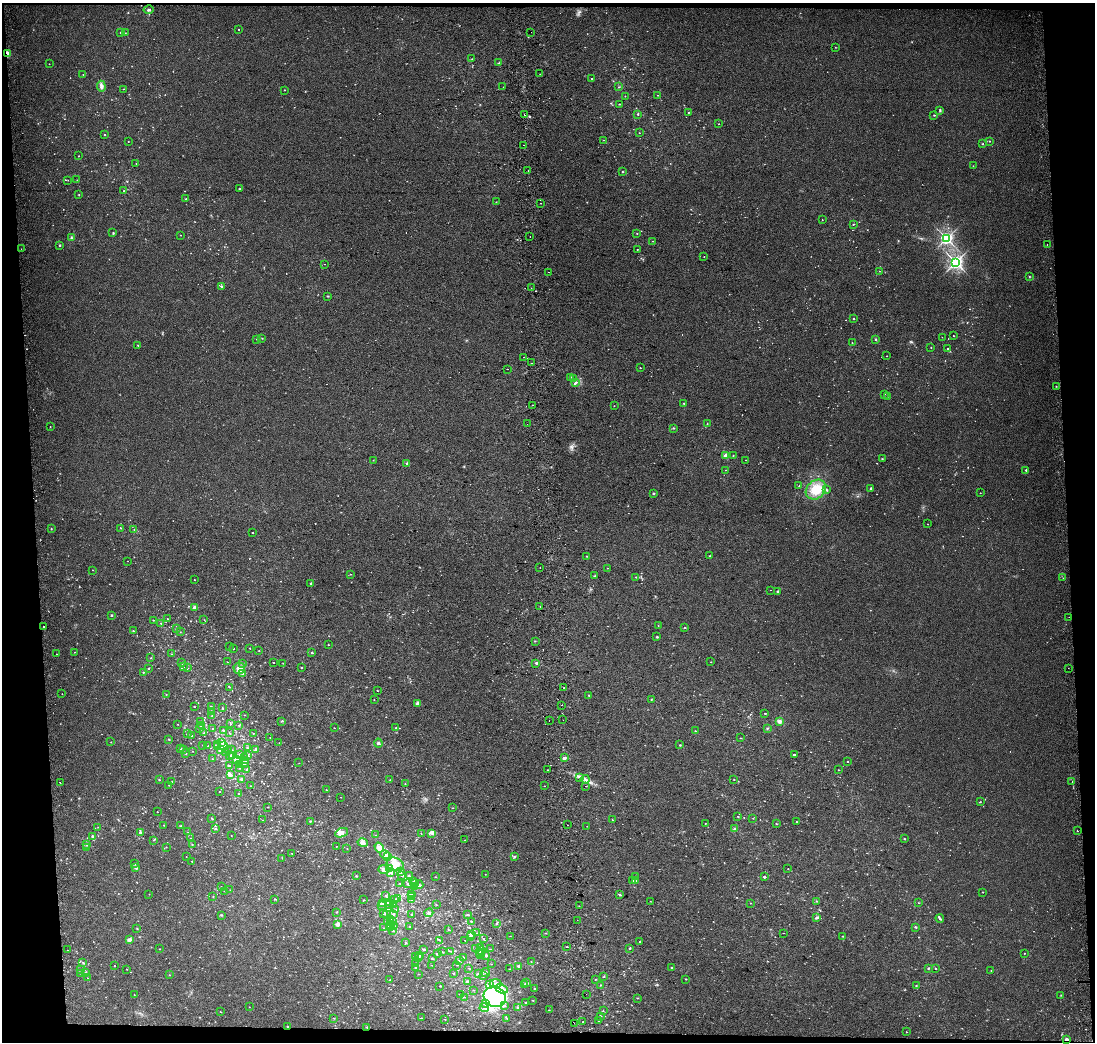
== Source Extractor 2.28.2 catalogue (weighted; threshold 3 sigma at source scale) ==
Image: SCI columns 73-4441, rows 1-4160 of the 4514 x 4169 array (HDU 1 of 3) = the unmasked area's bounding box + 8 px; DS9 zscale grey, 4 x 4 block average (1 PNG px = mean of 4 x 4 image px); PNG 1097 x 1044 px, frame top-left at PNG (2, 3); each listed source drawn as its Kron ellipse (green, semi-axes under 4 px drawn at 4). Shown black and unused: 7% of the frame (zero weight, under 2 of 3 exposures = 2% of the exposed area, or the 3 px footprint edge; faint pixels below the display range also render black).
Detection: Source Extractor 2.28.2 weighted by HDU 2 'WHT'. Background 0.0549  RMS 0.012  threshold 0.054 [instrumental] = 3 sigma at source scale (4.5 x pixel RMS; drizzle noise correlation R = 1.50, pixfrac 1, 0.0396/0.0396 arcsec/px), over >= 5 px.
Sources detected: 991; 20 too faint to see at this stretch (4 x 4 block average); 3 inside a brighter object's white glare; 17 cosmic-ray / hot-pixel residue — neither listed nor drawn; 28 coinciding with a brighter row at this scale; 15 inside a brighter listed object's ellipse — not listed separately; of the other 908, all 500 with FLUX_AUTO >= 2.14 (the completeness limit of this list) listed and drawn (408 fainter detections not listed), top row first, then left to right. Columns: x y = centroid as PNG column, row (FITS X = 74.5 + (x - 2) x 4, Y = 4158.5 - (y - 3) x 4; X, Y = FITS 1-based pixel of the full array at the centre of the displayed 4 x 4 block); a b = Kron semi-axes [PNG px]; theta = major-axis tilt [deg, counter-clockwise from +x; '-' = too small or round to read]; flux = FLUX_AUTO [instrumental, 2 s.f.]
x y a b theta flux
149 10 5 2 - 12
239 30 2 2 - 9.8
120 32 2 2 - 4.9
531 32 2 2 - 4.9
125 33 2 2 - 2.7
835 47 2 2 - 3
8 54 2 2 - 270
472 59 2 2 - 2.3
499 63 3 2 - 6.8
49 64 2 2 - 2.5
83 74 2 2 - 2.1
540 74 2 2 - 2.2
592 79 2 2 - 5.8
101 86 5 4 - 21
503 87 2 2 - 5.5
619 87 2 2 - 3.4
123 89 2 2 - 2.4
284 90 2 2 - 3.4
658 95 2 2 - 2.2
625 96 2 2 - 2.2
619 104 2 2 - 4.4
940 110 3 2 - 5.3
688 112 2 2 - 3.4
524 115 2 2 - 18
638 115 2 2 - 3.6
934 115 2 2 - 5.4
719 124 2 2 - 2.6
639 133 2 2 - 2.3
105 134 2 2 - 4
604 140 2 2 - 2.3
128 141 2 2 - 2.6
989 141 2 2 - 2.6
983 144 2 2 - 6.8
523 145 2 2 - 6.8
79 156 2 2 - 2.5
136 163 2 2 - 2.3
973 166 2 2 - 2.2
528 171 2 2 - 4.1
622 172 2 2 - 6.3
68 180 2 2 - 2.2
77 180 2 2 - 2.6
239 189 2 2 - 3.4
123 191 2 2 - 2.2
79 195 2 2 - 3.5
186 199 2 2 - 4.7
496 202 2 2 - 2.8
541 203 2 2 - 7.9
822 220 2 2 - 2.5
853 224 2 2 - 5.2
113 233 3 2 - 4.5
637 234 2 2 - 3
180 235 2 2 - 3.3
530 236 2 2 - 5.4
72 238 2 2 - 3.4
946 238 3 2 - 1400
652 241 2 2 - 2.3
1047 244 2 2 - 3.1
60 245 2 2 - 9
21 249 2 2 - 2.2
637 249 2 2 - 3.5
704 256 2 2 - 3.2
956 262 3 2 - 2100
324 264 2 2 - 2.2
879 271 2 2 - 2.6
548 272 2 2 - 2.2
1029 276 2 2 - 2.9
221 286 2 2 - 11
531 288 2 2 - 4.2
328 296 2 2 - 4.6
853 319 2 2 - 8.4
953 336 2 2 - 3.3
942 337 2 2 - 2.4
262 338 2 2 - 2.3
256 339 2 2 - 3.3
875 339 2 2 - 4.8
852 343 2 2 - 2.4
138 345 2 2 - 7.2
931 347 2 2 - 4.5
948 348 2 2 - 5.5
887 356 2 2 - 2.6
524 357 2 2 - 4.7
531 363 2 2 - 3
640 368 2 2 - 4.5
507 369 2 2 - 2.7
571 377 2 2 - 2.9
573 378 2 2 - 2.7
576 382 2 2 - 9.1
1056 386 2 2 - 4.4
884 394 2 2 - 3
888 396 2 2 - 3
684 403 2 2 - 4.3
532 405 2 2 - 9.9
614 406 2 2 - 3
707 423 2 2 - 3.4
527 424 2 2 - 2.7
50 426 2 2 - 4.4
674 428 2 2 - 3.5
733 455 2 2 - 2.4
726 456 4 3 - 29
882 459 2 2 - 4.1
373 460 2 2 - 2.2
746 460 2 2 - 2.5
406 463 3 2 - 7
726 470 2 2 - 3
1026 470 2 2 - 12
799 486 2 2 - 5.2
871 488 2 2 - 19
816 490 11 9 41 160
827 490 3 2 - 7.4
653 493 2 2 - 15
980 493 2 2 - 3.2
928 524 2 2 - 3.3
120 528 2 2 - 5.7
51 529 2 2 - 3.9
134 529 2 2 - 3.3
252 533 2 2 - 4
587 556 2 2 - 3.2
710 556 2 2 - 3.3
128 561 2 2 - 2.4
540 567 2 2 - 2.8
607 568 2 2 - 2.2
93 570 2 2 - 3
350 574 2 2 - 3
595 576 3 2 - 6.3
636 577 2 2 - 5.6
1063 578 2 2 - 2.2
194 580 2 2 - 2.8
311 583 2 2 - 20
770 590 2 2 - 2.3
778 591 3 2 - 9
540 606 2 2 - 3.9
194 607 2 2 - 13
112 615 2 2 - 6.6
1069 617 2 2 - 4.2
167 619 2 2 - 3.2
153 620 2 2 - 3.9
204 620 2 2 - 2.6
161 623 2 2 - 4.3
658 625 2 2 - 2.6
43 626 2 2 - 13
685 627 2 2 - 5.6
176 629 2 2 - 5.2
133 631 2 2 - 6.4
180 632 2 2 - 2.6
657 637 2 2 - 11
535 641 2 2 - 2.6
328 645 2 2 - 2.5
229 647 2 2 - 2.2
250 648 2 2 - 5.7
234 649 2 2 - 2.3
259 651 2 2 - 2.9
74 652 2 2 - 2.7
312 653 2 2 - 17
56 654 2 2 - 3.3
172 654 2 2 - 3.4
151 658 2 2 - 3.7
227 662 2 2 - 3.9
711 662 2 2 - 2.9
181 663 2 2 - 7.8
242 663 2 2 - 7.9
273 663 2 2 - 2.2
283 663 2 2 - 2.7
536 663 2 2 - 10
183 667 2 2 - 3.7
302 667 2 2 - 3.3
149 668 2 2 - 6.2
187 668 2 2 - 3.9
239 668 6 5 - 68
1068 668 2 2 - 6.3
143 672 2 2 - 7.1
242 673 3 2 - 6.4
229 687 2 2 - 5.5
564 688 2 2 - 18
377 690 2 2 - 3.5
62 694 2 2 - 2.6
166 694 2 2 - 4.2
589 695 2 2 - 8
374 699 2 2 - 2.5
651 699 2 2 - 2.8
418 704 3 3 - 19
562 705 2 2 - 4.7
194 706 2 2 - 5.3
211 706 2 2 - 4.4
222 708 3 2 - 2.9
211 711 2 2 - 5.7
765 713 2 2 - 5.2
245 715 2 2 - 2.8
212 716 2 2 - 5.2
563 720 2 2 - 3.2
201 721 2 2 - 4.1
282 721 3 2 - 6.1
549 721 2 2 - 3.8
779 721 4 3 - 18
177 724 2 2 - 2.5
230 724 2 2 - 3
201 725 3 2 - 8
238 725 2 2 - 3.3
199 728 2 2 - 3.8
334 728 2 2 - 3.1
396 728 2 2 - 2.6
767 728 2 2 - 4.5
212 729 2 2 - 3.1
223 730 2 2 - 11
695 731 2 2 - 5.4
204 733 2 2 - 2.5
229 733 2 2 - 2.2
253 733 2 2 - 3.8
187 734 2 2 - 6.3
192 736 2 2 - 2.6
270 737 2 2 - 2.7
740 738 2 2 - 3.5
169 739 2 2 - 7.8
111 742 2 2 - 3.2
222 742 3 3 - 13
279 743 2 2 - 2.1
378 743 4 3 - 13
218 744 3 2 - 4.3
202 745 2 2 - 2.5
680 745 2 2 - 5.5
208 746 2 2 - 4.8
224 746 3 2 - 10
217 747 2 2 - 3.4
247 747 2 2 - 3.7
181 748 2 2 - 4.2
184 749 2 2 - 2.5
256 749 3 2 - 10
221 750 4 3 - 13
232 750 2 2 - 2.1
192 751 2 2 - 2.3
228 751 2 2 - 2.1
226 752 2 2 - 13
186 753 2 2 - 5.8
240 754 2 2 - 3.8
230 755 2 2 - 4
247 755 2 2 - 4.8
794 755 2 2 - 16
233 756 2 2 - 3
245 757 2 2 - 2.4
564 758 2 2 - 50
212 759 2 2 - 2.5
236 760 2 2 - 79
245 761 3 2 - 5.3
848 762 2 2 - 4.1
244 763 2 2 - 5.4
299 763 2 2 - 2.4
239 764 2 2 - 2.9
229 766 2 2 - 5.8
239 768 2 2 - 2.3
247 769 2 2 - 13
547 770 2 2 - 2.6
838 770 2 2 - 2.7
230 775 3 2 - 43
580 778 2 2 - 3.4
242 779 3 3 - 11
585 779 4 2 - 16
734 779 2 2 - 4.3
159 780 2 2 - 6.5
390 780 2 2 - 3.4
172 781 2 2 - 2.6
1072 782 2 2 - 5.5
60 783 2 2 - 4.4
405 783 2 2 - 2.3
169 785 2 2 - 4.1
251 786 2 2 - 3.4
544 786 2 2 - 3
586 786 2 2 - 3.2
326 790 2 2 - 3.2
220 792 2 2 - 2.2
238 793 2 2 - 2.7
341 797 2 2 - 2.5
980 802 2 2 - 2.9
268 807 2 2 - 3.1
453 808 2 2 - 3.7
157 812 2 2 - 3.1
738 816 2 2 - 4.1
211 818 2 2 - 3.7
753 818 2 2 - 2.6
262 820 2 2 - 2.7
612 820 2 2 - 2.3
310 821 2 2 - 4.8
796 822 2 2 - 2.9
705 823 2 2 - 3.2
776 824 2 2 - 4.1
164 825 2 2 - 2.8
568 825 2 2 - 2.6
180 826 3 2 - 4.3
587 826 2 2 - 2.2
98 827 2 2 - 2.4
216 828 2 2 - 7.3
735 829 3 3 - 9.8
1077 831 2 2 - 36
140 832 2 2 - 12
188 832 2 2 - 2.2
342 833 7 4 23 39
421 833 2 2 - 2.8
432 833 4 3 - 19
375 835 2 2 - 3.1
92 836 2 2 - 18
231 836 2 2 - 2.5
191 838 2 2 - 2.4
904 839 2 2 - 4.3
154 840 2 2 - 3
465 840 2 2 - 2.7
363 843 5 4 - 28
87 844 2 2 - 6.1
192 844 2 2 - 2.9
336 846 2 2 - 4.1
166 847 2 2 - 3.4
379 847 5 4 - 40
86 848 3 2 - 7.7
347 849 2 2 - 2.3
292 853 2 2 - 2.2
385 855 5 3 - 22
186 857 2 2 - 2.4
388 857 4 3 - 38
514 857 2 2 - 8.4
282 858 2 2 - 2.4
192 861 2 2 - 2.8
134 864 3 2 - 4.3
395 864 9 6 -18 86
136 867 2 2 - 23
390 868 2 2 - 4.6
788 869 2 2 - 2.8
384 870 5 4 - 25
401 871 3 2 - 10
391 872 3 2 - 8.3
485 874 2 2 - 2.6
401 875 2 2 - 2.6
356 876 2 2 - 9.4
409 876 3 2 - 2.8
635 876 2 2 - 2.2
435 877 2 2 - 2.4
764 877 2 2 - 7.7
636 880 2 2 - 3.8
413 881 2 2 - 4.9
633 881 2 2 - 4.7
400 883 2 2 - 3.3
408 884 2 2 - 4.3
414 884 2 2 - 7.3
419 885 4 2 - 13
414 886 3 2 - 6.5
221 887 2 2 - 2.3
230 890 2 2 - 2.4
224 891 2 2 - 3.4
983 892 2 2 - 2.3
149 894 2 2 - 2.5
411 894 3 2 - 11
386 895 2 2 - 6.2
620 895 2 2 - 7.7
213 897 2 2 - 2.9
411 897 2 2 - 8.8
275 899 2 2 - 4.1
394 899 3 2 - 8.6
398 899 3 2 - 15
411 899 4 2 - 3.9
364 900 2 2 - 4.8
650 901 2 2 - 2.3
817 901 2 2 - 2.3
388 902 2 2 - 7.5
383 903 4 2 - 9.3
751 903 2 2 - 2.8
918 903 2 2 - 2.5
390 904 2 2 - 7.4
394 904 3 2 - 5.3
381 905 2 2 - 18
436 905 2 2 - 3.3
579 906 2 2 - 4.9
388 908 2 2 - 7.2
396 910 2 2 - 5.2
336 912 2 2 - 4
429 913 4 3 - 15
383 914 2 2 - 3.7
387 914 2 2 - 4.5
393 914 2 2 - 8.2
412 914 2 2 - 2.5
221 915 2 2 - 4.4
467 915 2 2 - 5.6
816 918 2 2 - 29
940 918 4 2 - 9.1
391 919 2 2 - 7.6
577 920 2 2 - 2.1
472 921 2 2 - 4
387 922 2 2 - 2.7
392 922 2 2 - 5.1
337 924 2 2 - 42
390 924 2 2 - 4.6
496 924 2 2 - 3.1
393 925 2 2 - 15
390 926 2 2 - 4.4
409 926 2 2 - 3.5
916 927 4 2 - 6
137 928 2 2 - 3.7
384 928 2 2 - 2.6
448 929 2 2 - 2.7
393 931 2 2 - 3.8
477 933 2 2 - 2.9
545 933 2 2 - 4.4
784 933 2 2 - 2.3
471 934 4 2 - 18
510 936 2 2 - 2.2
843 936 2 2 - 4
470 937 2 2 - 6.8
483 938 2 2 - 2.9
129 940 4 3 - 17
440 940 2 2 - 2.5
465 940 2 2 - 5
640 941 2 2 - 8.5
406 943 2 2 - 4
567 947 2 2 - 3.2
480 948 2 2 - 5
629 948 2 2 - 7.3
160 949 2 2 - 2.6
424 949 2 2 - 15
475 949 2 2 - 2.2
490 949 2 2 - 2.6
67 950 2 2 - 2.9
481 950 2 2 - 9.8
451 951 3 2 - 4.3
443 952 2 2 - 3.4
479 953 2 2 - 2.5
1024 953 2 2 - 2.4
437 954 2 2 - 8.3
419 955 2 2 - 5.9
481 955 2 2 - 2.2
485 955 2 2 - 14
415 957 2 2 - 2.5
419 958 2 2 - 5.6
432 958 2 2 - 4.3
464 958 2 2 - 2.7
459 960 2 2 - 2.8
83 962 2 2 - 3.4
531 962 2 2 - 2.3
416 963 2 2 - 2.7
491 964 2 2 - 3
432 965 2 2 - 3.2
457 965 2 2 - 6.3
114 966 2 2 - 2.9
519 966 3 2 - 6.8
671 967 2 2 - 3.9
416 968 2 2 - 9.8
469 968 2 2 - 2.5
928 968 2 2 - 6.7
81 969 2 2 - 2.9
127 969 2 2 - 2.6
510 969 2 2 - 2.7
936 969 2 2 - 3.8
991 970 2 2 - 2.7
81 973 3 2 - 7.4
86 973 2 2 - 7.2
453 973 2 2 - 5
478 973 2 2 - 2.9
486 973 4 2 - 12
418 974 2 2 - 3.7
169 975 2 2 - 2.5
484 976 2 2 - 4.1
603 977 2 2 - 4.5
87 978 2 2 - 2.2
686 979 2 2 - 8.7
390 980 2 2 - 3.5
595 980 2 2 - 3.7
467 982 2 2 - 13
527 983 2 2 - 11
489 984 2 2 - 33
495 984 6 2 -5 18
525 985 2 2 - 3.6
600 985 2 2 - 3.9
440 986 2 2 - 7.7
916 986 2 2 - 3.7
535 988 2 2 - 7.1
502 989 6 3 -25 28
474 990 2 2 - 3.6
461 994 2 2 - 3.7
586 994 2 2 - 7.7
134 995 2 2 - 2.4
1061 995 2 2 - 2.7
464 997 2 2 - 2.5
495 997 11 10 - 1000
637 998 2 2 - 4.8
533 1000 2 2 - 4.6
525 1002 2 2 - 3.5
485 1003 3 2 - 9.9
505 1006 2 2 - 4.1
249 1007 2 2 - 2.5
518 1007 2 2 - 4.3
484 1008 4 2 - 12
549 1010 2 2 - 2.9
603 1010 2 2 - 2.2
220 1012 2 2 - 3.6
601 1016 2 2 - 3.7
334 1018 2 2 - 3.3
422 1018 2 2 - 3.8
507 1018 2 2 - 4.4
445 1019 2 2 - 2.8
599 1020 2 2 - 3
583 1021 2 2 - 11
574 1023 2 2 - 2.2
288 1027 2 2 - 4.5
367 1027 2 2 - 4.6
906 1032 2 2 - 3.1
1067 1039 3 2 - 20
Overlapping masked pixels (flux is a lower limit): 3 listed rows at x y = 8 54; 288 1027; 1067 1039
Diffuse or blended objects may show on this block-average render without a row.